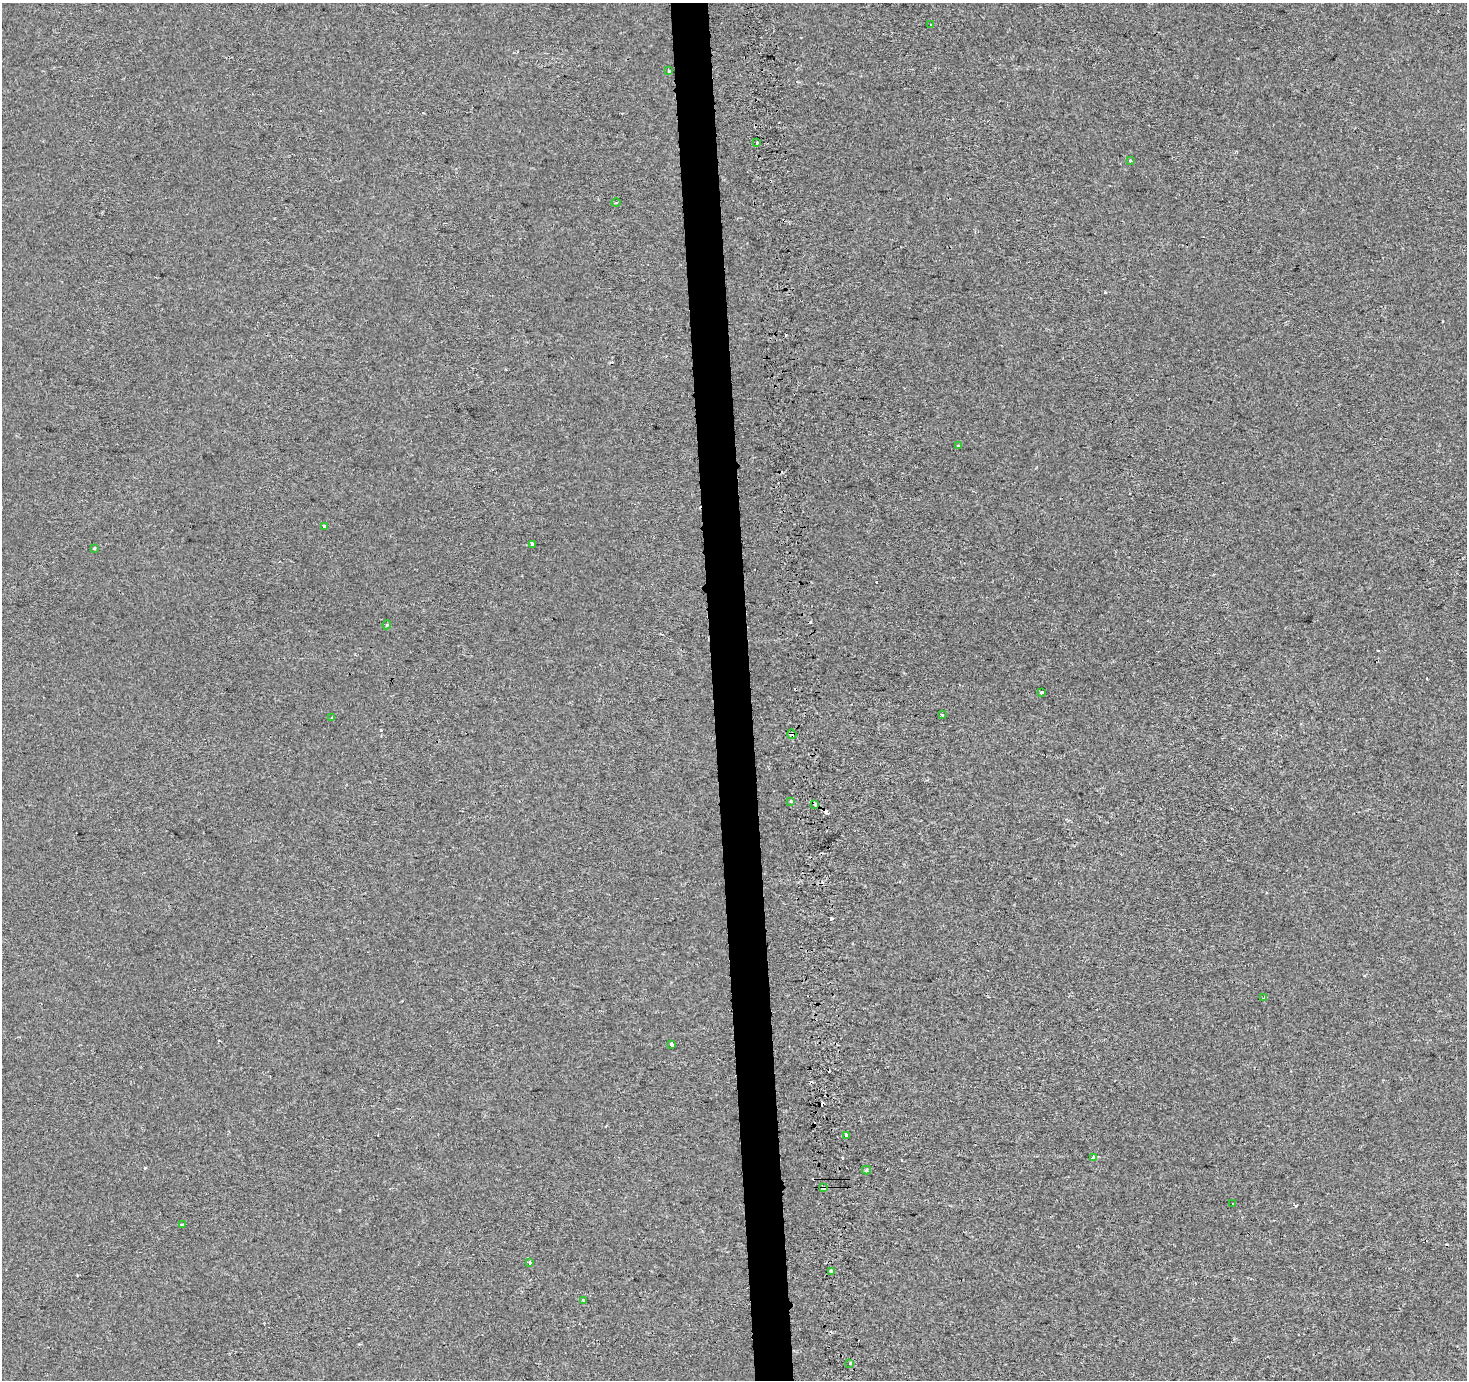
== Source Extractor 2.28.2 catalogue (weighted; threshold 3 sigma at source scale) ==
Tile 5 of 3 x 3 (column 2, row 2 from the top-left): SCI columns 1466-2930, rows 1378-2755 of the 4459 x 4133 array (HDU 1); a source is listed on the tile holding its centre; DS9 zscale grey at full resolution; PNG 1469 x 1382 px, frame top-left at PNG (2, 3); each listed source drawn as its Kron ellipse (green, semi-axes under 4 px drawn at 4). Shown black and unused: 3% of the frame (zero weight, under 2 of 3 exposures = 3% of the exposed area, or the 3 px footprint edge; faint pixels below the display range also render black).
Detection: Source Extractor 2.28.2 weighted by HDU 2 'WHT'; one run over the whole footprint, this tile lists its part. Background -6.25e-04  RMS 0.003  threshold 0.0135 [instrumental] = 3 sigma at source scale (4.5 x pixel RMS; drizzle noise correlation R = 1.50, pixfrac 1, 0.0396/0.0396 arcsec/px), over >= 5 px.
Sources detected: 45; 17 cosmic-ray / hot-pixel residue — neither listed nor drawn; the other 28 listed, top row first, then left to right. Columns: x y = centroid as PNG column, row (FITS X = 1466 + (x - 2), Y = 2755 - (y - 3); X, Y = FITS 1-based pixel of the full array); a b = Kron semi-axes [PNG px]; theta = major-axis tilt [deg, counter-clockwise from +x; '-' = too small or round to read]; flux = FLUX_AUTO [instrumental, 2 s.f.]
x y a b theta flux
931 25 2 2 - 0.32
669 71 3 3 - 1.5
757 143 3 3 - 1.5
1130 161 3 3 - 1.5
616 203 4 3 - 0.3
958 446 3 3 - 0.71
324 526 3 3 - 1.5
533 544 4 3 - 2.2
94 548 3 3 - 2.3
387 625 4 4 - 0.48
1041 692 3 3 - 2
942 715 3 2 - 0.34
332 718 3 3 - 0.58
792 734 5 4 - 0.99
791 801 3 3 - 0.47
815 804 4 3 - 1.6
1264 998 3 3 - 0.33
672 1044 3 3 - 11
846 1135 4 3 - 2.6
1093 1157 4 4 - 0.53
866 1170 4 4 - 0.56
823 1188 4 4 - 6.6
1232 1204 3 2 - 0.39
183 1225 3 3 - 2.3
529 1262 3 3 - 1.7
832 1271 4 3 - 2.9
583 1300 3 3 - 0.61
850 1363 3 3 - 0.51
Overlapping masked pixels (flux is a lower limit): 3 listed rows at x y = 792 734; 815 804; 823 1188